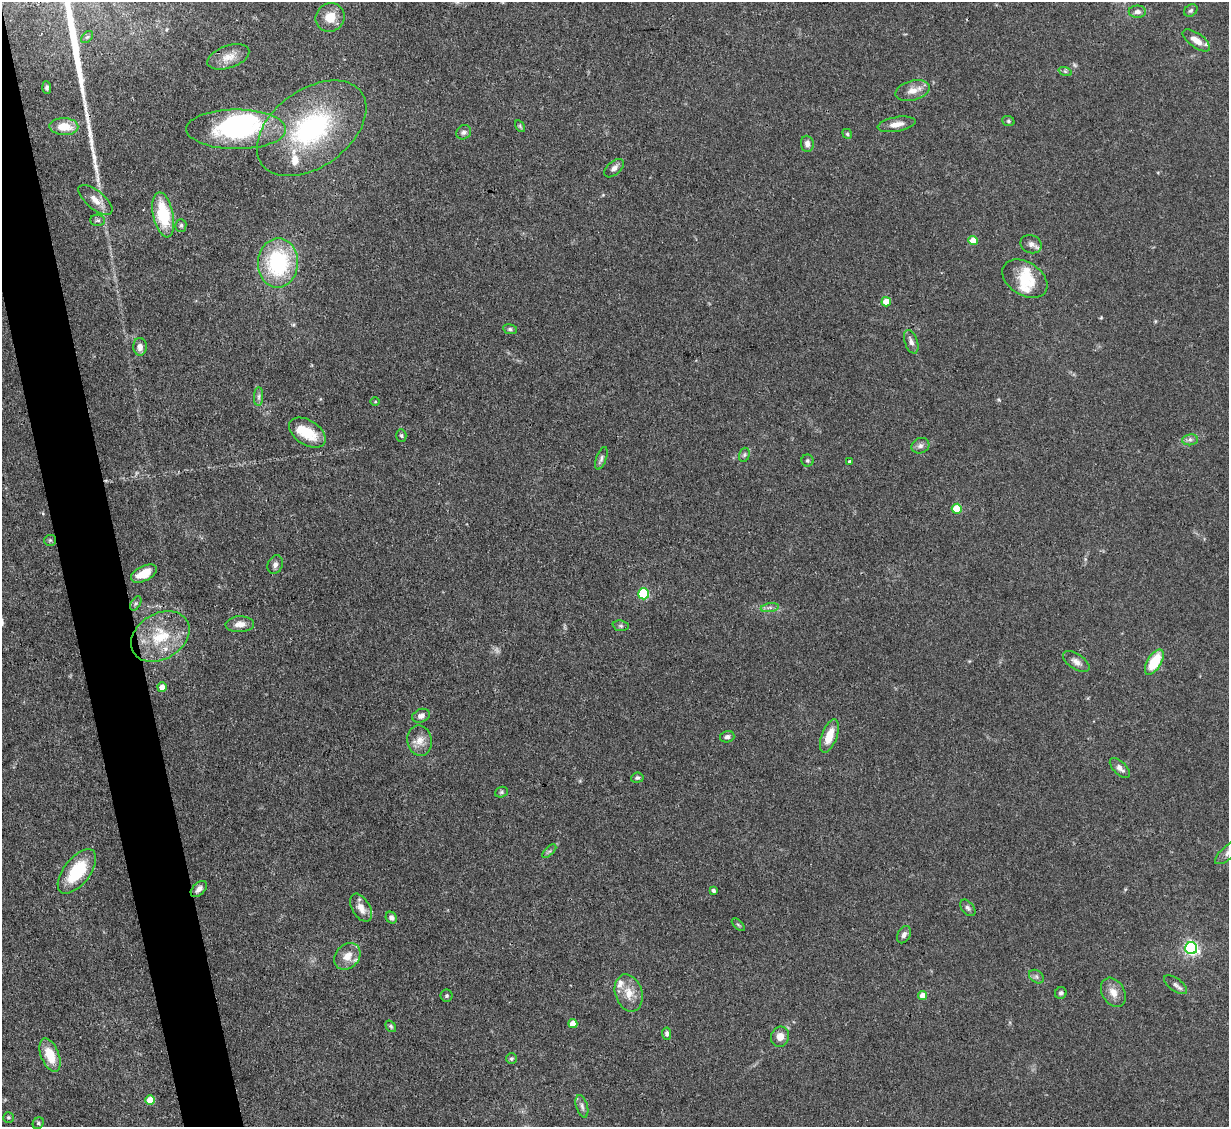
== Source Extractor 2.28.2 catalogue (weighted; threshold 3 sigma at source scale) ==
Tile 11 of 4 x 4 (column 3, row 3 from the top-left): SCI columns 2455-3681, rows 1376-2500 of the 4908 x 4884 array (HDU 1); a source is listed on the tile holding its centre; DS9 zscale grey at full resolution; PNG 1231 x 1129 px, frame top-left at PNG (2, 2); each listed source drawn as its Kron ellipse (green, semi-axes under 4 px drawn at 4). Shown black and unused: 4% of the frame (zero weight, under 3 of 4 exposures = <1% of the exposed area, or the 3 px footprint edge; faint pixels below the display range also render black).
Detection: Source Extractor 2.28.2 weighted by HDU 2 'WHT'; one run over the whole footprint, this tile lists its part. Background 0.11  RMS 0.004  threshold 0.0182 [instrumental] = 3 sigma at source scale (4.5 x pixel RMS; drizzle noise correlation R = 1.50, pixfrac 1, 0.05/0.05 arcsec/px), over >= 5 px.
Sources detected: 98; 1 too faint to see at this stretch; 2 inside a brighter object's white glare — neither listed nor drawn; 5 inside a brighter listed object's ellipse — not listed separately; the other 90 listed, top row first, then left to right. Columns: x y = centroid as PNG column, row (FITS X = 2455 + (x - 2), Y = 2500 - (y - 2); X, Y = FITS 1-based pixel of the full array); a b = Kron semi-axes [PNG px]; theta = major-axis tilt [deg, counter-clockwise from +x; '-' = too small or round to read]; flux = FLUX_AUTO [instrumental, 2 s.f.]
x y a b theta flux
1191 10 7 5 38 0.83
1137 12 8 6 0 1.7
330 17 15 14 - 5.9
87 37 7 4 44 0.69
1196 40 16 7 -36 4.4
228 57 22 11 19 5.1
1065 71 7 4 -19 0.67
47 87 6 4 -87 0.85
913 91 17 9 15 4.2
1008 121 6 5 - 0.66
897 124 19 7 10 3.5
520 126 6 4 -58 0.53
64 127 14 8 -1 7.4
312 128 61 38 36 64
236 129 50 20 0 55
464 132 8 7 - 1.3
847 134 5 4 - 0.62
807 144 8 6 -83 2.2
614 168 12 6 42 1.9
95 200 21 9 -40 4.2
163 215 23 10 -78 21
98 220 7 5 -2 0.94
181 225 6 5 - 0.8
973 240 4 4 - 6.9
1031 244 11 9 -23 2
278 263 25 20 87 39
1025 279 24 16 -33 11
886 302 4 4 - 7.7
510 329 7 5 -10 0.79
911 342 12 6 -70 1.9
140 347 9 7 -90 2.3
259 397 9 4 89 1.2
375 402 5 3 - 0.38
307 433 20 12 -33 11
401 436 6 5 - 0.66
1190 440 8 5 7 1.2
920 446 9 7 23 1.6
744 455 7 5 72 0.91
601 458 12 5 70 1.1
807 461 6 6 - 0.82
850 462 4 4 - 1.3
957 509 5 5 - 14
50 540 6 5 - 0.69
275 565 9 7 66 1.5
144 574 14 7 26 7
644 594 5 5 - 27
136 603 8 4 59 0.86
770 608 9 4 9 1.2
240 624 14 8 2 3.6
621 626 8 5 -7 0.89
160 636 31 23 31 19
1076 662 15 7 -33 2.6
1154 662 14 7 59 14
162 687 5 4 - 3.5
421 716 9 6 22 1.9
829 736 17 7 70 7.7
727 737 7 5 14 1.1
419 741 15 12 -79 4.2
1120 768 13 6 -45 2.4
637 778 6 5 - 0.8
501 792 6 5 - 0.71
549 851 9 3 44 0.75
1228 852 17 6 40 2.5
77 871 26 13 52 20
199 889 10 6 43 1.9
713 891 3 3 - 0.87
361 908 15 9 -59 3.8
968 908 9 6 -50 1.2
391 918 6 5 - 1.6
738 925 8 3 -45 0.54
904 935 9 6 60 1.6
1191 948 6 6 - 94
347 956 14 11 48 5.3
1036 977 8 6 -36 1.2
1175 985 13 6 -36 1.7
1113 992 16 11 -60 3.9
629 993 19 13 -72 6.1
1061 993 6 5 - 1
923 995 4 4 - 4.5
447 996 6 6 - 0.75
573 1024 4 4 - 5
391 1026 6 4 -51 0.66
667 1034 6 4 -84 1.1
780 1037 10 9 - 3.4
50 1055 17 9 -69 9
511 1059 5 5 - 0.7
150 1100 5 5 - 9.5
582 1106 11 5 -73 1.5
8 1117 5 5 - 0.69
38 1123 6 5 - 0.72
Isophote crosses this tile's border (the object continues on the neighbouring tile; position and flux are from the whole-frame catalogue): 1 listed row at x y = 1228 852